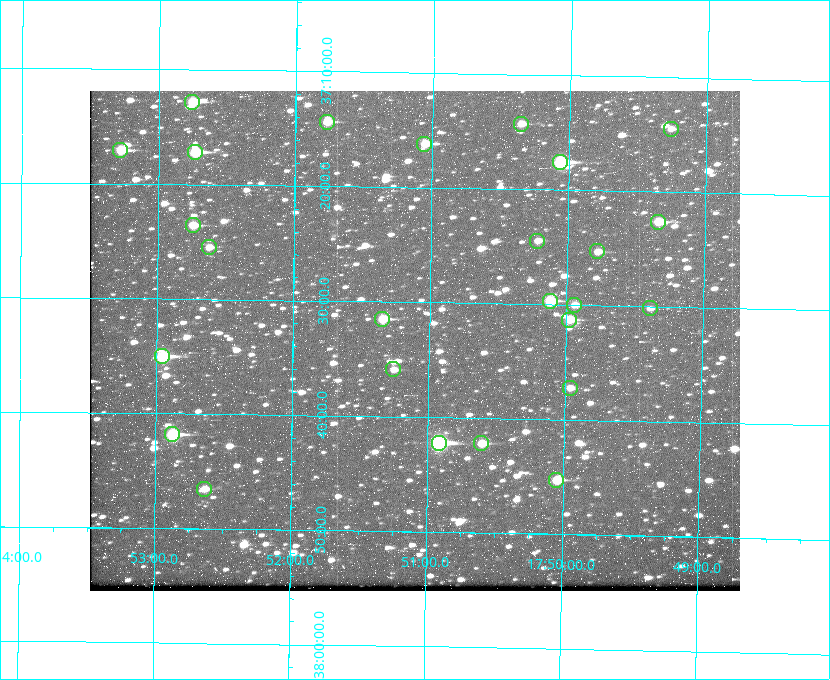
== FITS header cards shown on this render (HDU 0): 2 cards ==
NAXIS1  =                  650
NAXIS2  =                  500

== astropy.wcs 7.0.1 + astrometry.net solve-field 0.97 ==
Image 650 x 500 px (HDU 0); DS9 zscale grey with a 90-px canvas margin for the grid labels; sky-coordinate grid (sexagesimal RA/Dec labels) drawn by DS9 from the SOLVED WCS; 26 Tycho-2 reference stars matched to detected sources circled (green)
Header WCS: none
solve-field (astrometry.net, Tycho-2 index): SOLVED blind (the file carries no WCS)
Solved WCS: RA---TAN-SIP/DEC--TAN-SIP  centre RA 17:51:06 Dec +37:33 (267.78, +37.56 deg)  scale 5.23 arcsec/px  FOV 56.7' x 43.6'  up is +179 deg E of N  parity flipped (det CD > 0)
(file carries no celestial WCS; the grid is the blind solution)
Tycho-2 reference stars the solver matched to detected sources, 26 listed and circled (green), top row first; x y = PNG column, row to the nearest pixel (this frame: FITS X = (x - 90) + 1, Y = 500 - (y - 91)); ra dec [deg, ICRS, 3 dp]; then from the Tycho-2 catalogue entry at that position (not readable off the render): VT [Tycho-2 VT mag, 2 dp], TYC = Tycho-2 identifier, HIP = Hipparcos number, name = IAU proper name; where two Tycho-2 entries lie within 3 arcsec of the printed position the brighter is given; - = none
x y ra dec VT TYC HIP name
192 102 268.189 +37.213 9.71 2620-542-1 - -
327 122 267.943 +37.240 10.39 2620-505-1 - -
521 124 267.589 +37.238 11.09 2619-212-1 - -
671 129 267.316 +37.242 12.03 2619-611-1 - -
424 144 267.764 +37.270 10.17 2620-784-1 - -
120 150 268.319 +37.285 9.88 2620-536-1 - -
195 152 268.183 +37.286 8.98 2620-786-1 87506 -
560 162 267.517 +37.293 8.96 2619-379-1 - -
658 222 267.335 +37.377 10.60 2619-634-1 - -
193 225 268.186 +37.393 10.44 2620-175-1 - -
537 241 267.555 +37.408 11.50 2619-358-1 - -
209 247 268.156 +37.424 11.25 2620-712-1 - -
597 251 267.445 +37.422 11.17 2619-451-1 - -
550 301 267.531 +37.495 10.07 2619-274-1 - -
574 305 267.485 +37.500 11.33 2619-40-1 - -
650 308 267.347 +37.503 12.15 3088-638-1 - -
382 319 267.836 +37.525 9.96 3089-889-1 - -
569 320 267.494 +37.522 10.35 3088-270-1 - -
162 356 268.239 +37.584 8.64 3089-755-1 - -
393 369 267.815 +37.598 11.54 3089-1081-1 - -
570 388 267.491 +37.621 11.40 3088-1284-1 - -
172 434 268.219 +37.697 8.93 3089-671-1 - -
439 443 267.730 +37.705 8.13 3089-1203-1 87349 -
481 443 267.652 +37.703 11.04 3089-693-1 - -
556 480 267.512 +37.755 10.10 3089-2332-1 - -
204 489 268.159 +37.775 11.22 3089-2245-1 - -